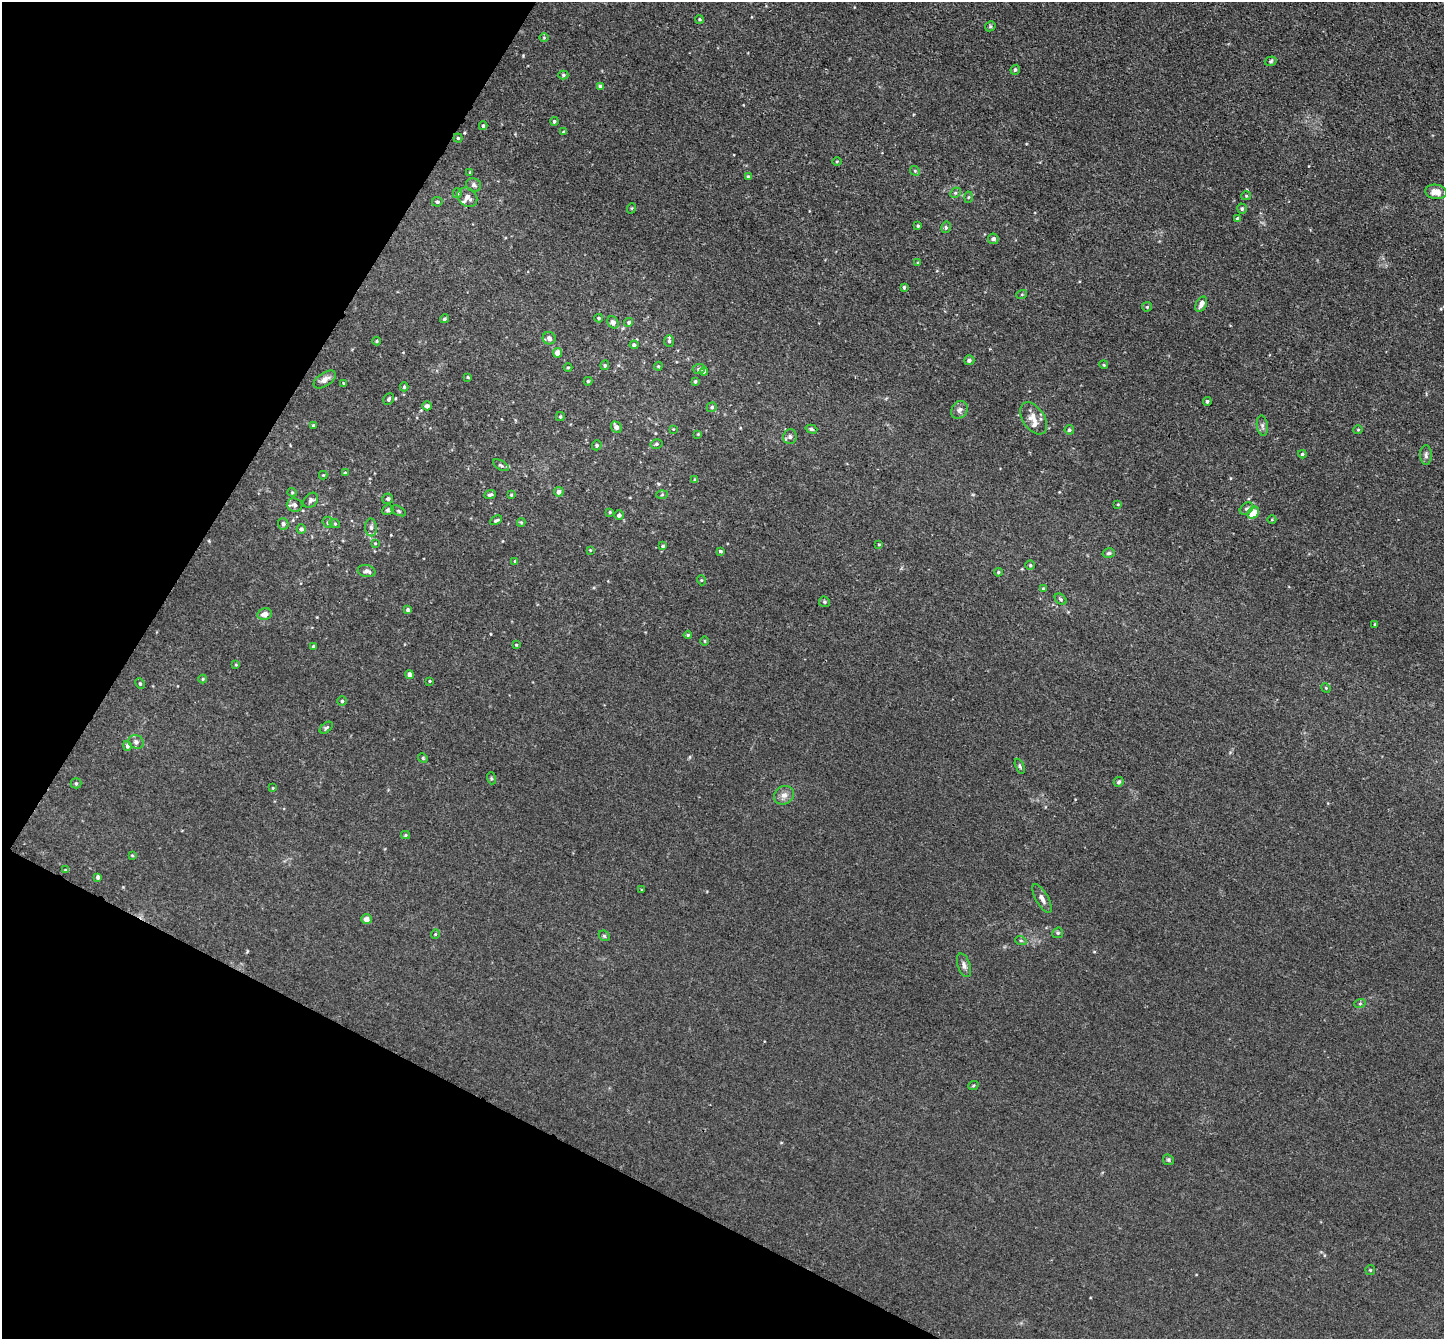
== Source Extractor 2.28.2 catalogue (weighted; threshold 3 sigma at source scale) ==
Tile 9 of 4 x 4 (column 1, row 3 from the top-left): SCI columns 9-1450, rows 1630-2966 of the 5783 x 5794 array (HDU 1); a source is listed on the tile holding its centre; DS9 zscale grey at full resolution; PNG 1446 x 1341 px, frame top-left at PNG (2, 2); each listed source drawn as its Kron ellipse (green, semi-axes under 4 px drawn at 4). Shown black and unused: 24% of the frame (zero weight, under 3 of 4 exposures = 2% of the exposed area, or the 3 px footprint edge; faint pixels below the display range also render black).
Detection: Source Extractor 2.28.2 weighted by HDU 2 'WHT'; one run over the whole footprint, this tile lists its part. Background 0.0185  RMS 0.0043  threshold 0.0194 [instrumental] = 3 sigma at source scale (4.5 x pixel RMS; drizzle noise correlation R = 1.50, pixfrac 1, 0.05/0.05 arcsec/px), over >= 5 px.
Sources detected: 160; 3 inside a brighter listed object's ellipse — not listed separately; the other 157 listed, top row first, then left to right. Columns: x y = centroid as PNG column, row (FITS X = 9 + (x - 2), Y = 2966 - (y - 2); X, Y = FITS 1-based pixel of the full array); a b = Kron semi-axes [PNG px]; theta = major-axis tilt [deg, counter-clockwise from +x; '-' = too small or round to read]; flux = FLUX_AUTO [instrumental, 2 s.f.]
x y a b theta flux
700 19 4 4 - 0.61
990 26 5 5 - 0.7
544 38 5 3 - 0.36
1271 61 6 4 18 0.65
1015 70 5 4 - 0.78
563 75 5 4 - 0.67
600 86 4 4 - 0.8
554 121 4 4 - 0.68
483 126 4 3 - 0.65
563 132 4 3 - 0.57
458 138 4 4 - 0.58
837 162 4 3 - 0.36
915 171 5 4 - 0.56
470 172 3 3 - 0.43
748 177 4 4 - 0.87
474 185 8 6 -24 1.2
1436 192 11 7 -8 3.2
457 193 5 4 - 0.53
955 193 6 4 43 0.65
1246 196 5 4 - 0.49
467 197 11 8 -42 2.5
968 197 5 3 - 0.47
437 202 5 4 - 0.69
632 208 5 3 - 0.38
1242 209 5 5 - 0.87
1238 219 4 3 - 1.4
918 226 3 3 - 0.6
946 227 6 4 79 0.79
993 239 5 5 - 1.3
918 263 4 4 - 0.61
904 287 3 3 - 0.68
1022 294 5 3 - 0.45
1201 304 8 5 62 2.2
1147 307 5 4 - 0.51
599 318 4 3 - 0.55
444 319 4 3 - 0.67
613 322 6 5 - 1.7
629 322 4 4 - 0.86
549 338 6 6 - 2
377 341 4 4 - 0.46
669 341 6 5 - 0.88
634 345 4 4 - 1.1
558 353 5 4 - 4.7
969 360 5 5 - 1.3
605 365 5 4 - 0.72
1104 365 4 3 - 0.41
658 366 4 4 - 0.44
568 368 4 3 - 0.42
699 369 6 5 - 0.77
704 372 4 4 - 1.7
468 377 4 3 - 0.44
325 379 12 6 34 2.7
588 381 4 4 - 0.54
695 381 4 4 - 0.65
343 383 4 3 - 0.35
404 387 4 4 - 0.61
389 399 6 5 - 0.83
1207 401 4 4 - 0.8
427 406 5 4 - 1.3
712 407 5 4 - 0.78
959 410 9 7 53 1.7
560 417 4 4 - 0.58
1034 418 18 11 -56 4.9
314 425 4 3 - 0.62
1262 426 10 5 -82 1.3
616 427 6 5 - 2.2
673 429 4 3 - 0.3
811 429 6 4 -17 0.79
1069 430 4 4 - 0.66
1358 430 4 4 - 0.45
698 434 4 4 - 0.37
790 437 7 6 - 1.3
656 444 6 4 15 0.75
597 445 5 4 - 0.73
1302 454 4 4 - 0.58
1426 455 10 6 -90 1.1
501 465 8 4 -31 0.87
345 473 4 4 - 0.58
323 475 4 4 - 0.37
695 480 4 3 - 0.8
292 492 4 4 - 0.48
559 492 5 4 - 1.7
490 495 6 3 23 0.85
511 495 4 3 - 0.48
662 495 6 4 3 0.55
388 499 5 5 - 1
311 500 8 6 47 1.3
1118 504 3 3 - 0.38
295 505 8 7 - 1.5
1247 509 7 5 39 1
388 510 6 5 - 1
399 511 8 4 -28 0.64
610 512 4 3 - 0.49
1253 513 7 5 53 13
619 515 5 4 - 1.3
496 520 6 4 28 0.77
1272 520 4 3 - 0.32
328 522 6 5 - 0.72
521 522 4 4 - 0.47
283 524 5 5 - 1.2
335 524 5 3 - 0.4
371 527 9 6 -88 1.4
301 529 4 4 - 1
375 543 4 4 - 0.34
879 544 4 3 - 0.42
663 546 4 4 - 0.68
590 550 4 4 - 0.37
720 551 4 3 - 0.77
1109 553 6 5 - 0.81
515 561 4 3 - 0.45
1030 565 4 4 - 0.63
367 571 9 6 -13 1.9
998 572 4 3 - 0.59
701 580 5 3 - 0.36
1043 588 4 3 - 0.46
1061 599 6 4 -41 0.71
824 602 6 5 - 0.68
408 610 4 4 - 1.3
265 614 7 5 11 2.7
1375 624 3 3 - 0.5
688 635 4 4 - 0.61
705 641 5 3 - 0.36
516 645 4 3 - 0.37
313 646 3 2 - 0.44
236 665 4 3 - 0.39
409 674 4 4 - 2.3
203 679 4 4 - 0.46
430 681 3 3 - 0.38
140 684 5 4 - 0.59
1326 688 5 4 - 0.44
342 701 4 4 - 0.64
326 728 7 4 40 0.7
136 742 8 6 -28 1.5
127 746 5 4 - 1.2
423 758 5 4 - 0.43
1020 766 8 3 -66 0.66
491 778 6 4 -72 0.53
1119 782 5 4 - 0.78
76 783 5 5 - 0.62
273 788 3 2 - 0.29
784 795 10 9 - 2.4
406 835 4 4 - 0.44
132 855 3 3 - 0.4
66 870 4 3 - 0.52
98 877 4 4 - 1.2
642 890 3 3 - 0.35
1042 899 16 6 -60 2
366 919 5 5 - 1.9
1058 933 6 5 - 0.66
435 934 5 4 - 0.46
604 936 6 4 -43 0.62
1021 941 6 3 -19 0.52
964 965 12 6 -70 1.7
1360 1003 6 3 20 0.53
973 1086 5 3 - 0.47
1168 1160 6 5 - 0.62
1370 1270 5 4 - 0.46